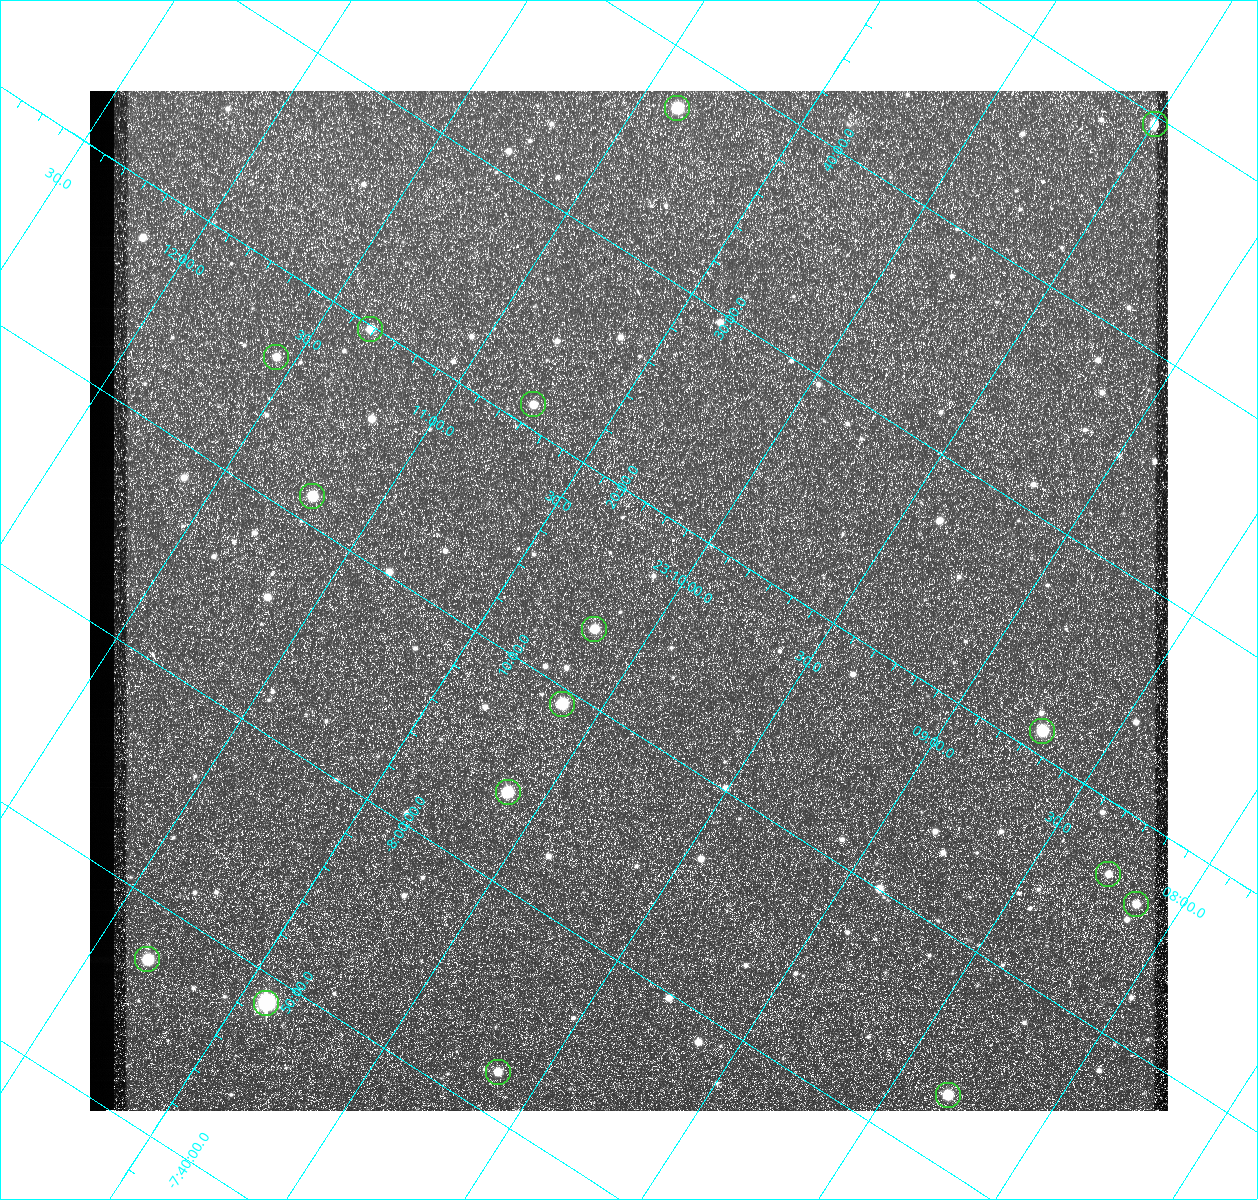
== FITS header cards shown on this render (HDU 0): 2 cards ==
NAXIS1  =                 1078 / Size of image - Xaxis
NAXIS2  =                 1020 / Size of image - Yaxis

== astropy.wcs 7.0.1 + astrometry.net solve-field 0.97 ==
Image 1078 x 1020 px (HDU 0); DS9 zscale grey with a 90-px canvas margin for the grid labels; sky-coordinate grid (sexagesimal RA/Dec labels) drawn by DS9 from the SOLVED WCS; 16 Tycho-2 reference stars matched to detected sources circled (green)
Header WCS: none
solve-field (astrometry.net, Tycho-2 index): SOLVED blind (the file carries no WCS)
Solved WCS: RA---TAN-SIP/DEC--TAN-SIP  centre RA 23:10:07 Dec -08:15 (347.53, -8.26 deg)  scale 3 arcsec/px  FOV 53.8' x 50.9'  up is +147 deg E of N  parity flipped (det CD > 0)
(file carries no celestial WCS; the grid is the blind solution)
Tycho-2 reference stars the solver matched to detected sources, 16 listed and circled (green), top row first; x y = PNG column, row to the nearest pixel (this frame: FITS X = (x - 90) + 1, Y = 1020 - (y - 91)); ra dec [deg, ICRS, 3 dp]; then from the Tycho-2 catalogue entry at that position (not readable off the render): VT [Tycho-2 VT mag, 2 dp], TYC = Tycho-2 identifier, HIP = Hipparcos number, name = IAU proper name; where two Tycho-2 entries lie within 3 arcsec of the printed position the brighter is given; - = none
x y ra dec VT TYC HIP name
677 108 347.720 -8.624 9.11 5821-101-1 - -
1155 124 347.373 -8.827 10.04 5821-553-1 - -
370 329 347.836 -8.331 11.26 5821-606-1 - -
276 357 347.890 -8.269 11.35 5821-239-1 - -
533 404 347.687 -8.351 11.13 5821-487-1 - -
312 496 347.801 -8.188 9.94 5821-129-1 - -
594 629 347.542 -8.222 10.80 5821-451-1 - -
562 704 347.530 -8.155 9.39 5821-462-1 - -
1042 731 347.178 -8.351 9.48 5820-861-1 - -
508 792 347.529 -8.069 9.56 5821-353-1 - -
1108 874 347.067 -8.281 11.56 5820-577-1 - -
1136 904 347.034 -8.272 11.03 5820-366-1 - -
147 959 347.707 -7.789 9.85 5821-227-1 - -
266 1003 347.603 -7.812 7.39 5821-452-1 114424 -
498 1072 347.409 -7.868 10.99 5821-322-1 - -
948 1095 347.080 -8.054 9.94 5820-434-1 - -